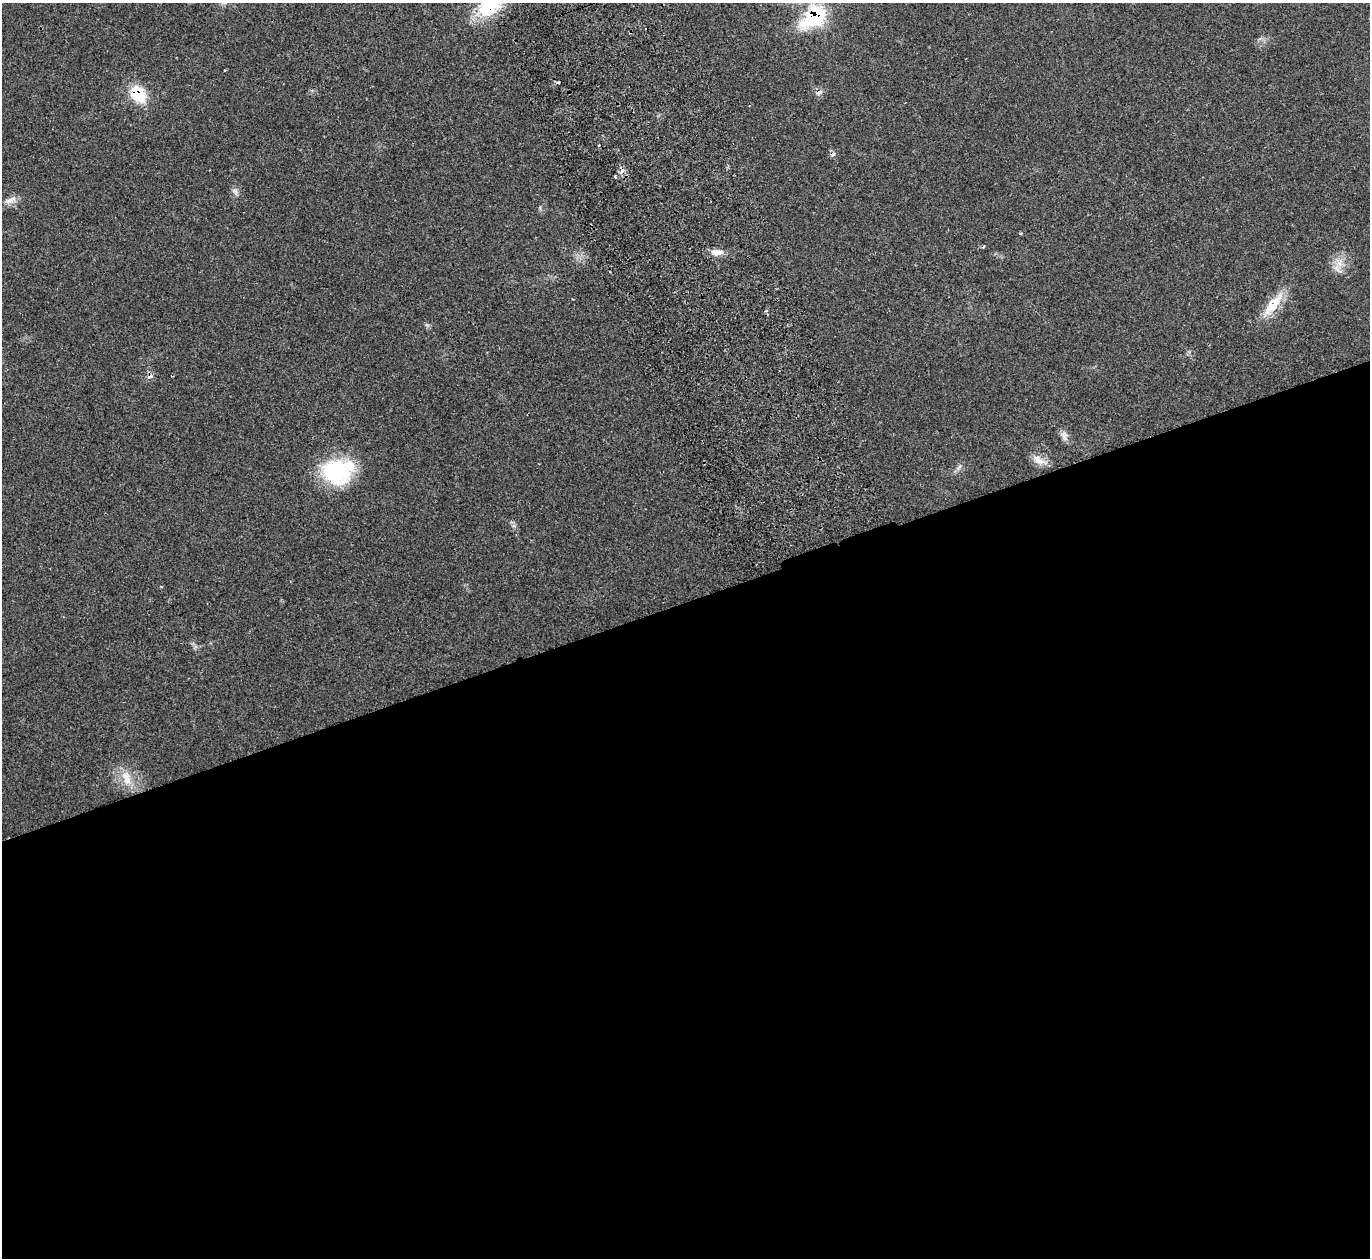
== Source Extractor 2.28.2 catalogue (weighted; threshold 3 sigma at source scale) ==
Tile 15 of 4 x 4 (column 3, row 4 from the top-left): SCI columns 2787-4154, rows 183-1438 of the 5588 x 5512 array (HDU 1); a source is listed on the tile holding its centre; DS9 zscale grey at full resolution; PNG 1372 x 1260 px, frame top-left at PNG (2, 3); no overlay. Shown black and unused: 52% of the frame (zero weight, under 2 of 3 exposures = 3% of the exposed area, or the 3 px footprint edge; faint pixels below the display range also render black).
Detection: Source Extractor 2.28.2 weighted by HDU 2 'WHT'; one run over the whole footprint, this tile lists its part. Background 0.0987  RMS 0.0078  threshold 0.0352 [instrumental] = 3 sigma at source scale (4.5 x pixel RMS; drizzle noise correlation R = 1.50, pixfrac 1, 0.05/0.05 arcsec/px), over >= 5 px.
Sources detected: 23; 3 cosmic-ray / hot-pixel residue — not listed; the other 20 listed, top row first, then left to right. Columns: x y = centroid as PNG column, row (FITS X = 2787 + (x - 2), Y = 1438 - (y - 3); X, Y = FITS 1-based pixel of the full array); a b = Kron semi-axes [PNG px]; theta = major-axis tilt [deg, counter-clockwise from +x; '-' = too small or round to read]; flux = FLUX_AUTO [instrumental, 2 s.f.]
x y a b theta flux
489 6 36 21 36 38
815 16 20 13 42 81
225 70 3 2 - 0.9
558 82 3 3 - 3.3
819 92 10 5 31 2.7
138 94 21 16 -49 25
615 176 3 3 - 0.91
235 191 8 6 -45 2.4
10 200 18 7 28 5.1
984 246 3 3 - 1
717 252 17 8 -5 5.9
1337 268 12 7 -60 5.1
1273 305 41 12 51 19
766 311 4 3 - 0.97
150 377 8 5 28 2.6
1064 435 9 8 - 3.6
1038 460 19 10 -29 7.6
959 467 12 4 54 2.4
337 472 36 28 10 65
126 778 23 12 -70 13
Overlapping masked pixels (flux is a lower limit): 4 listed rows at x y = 489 6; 815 16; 819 92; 138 94
Isophote crosses this tile's border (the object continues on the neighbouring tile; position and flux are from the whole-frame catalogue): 1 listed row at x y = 489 6